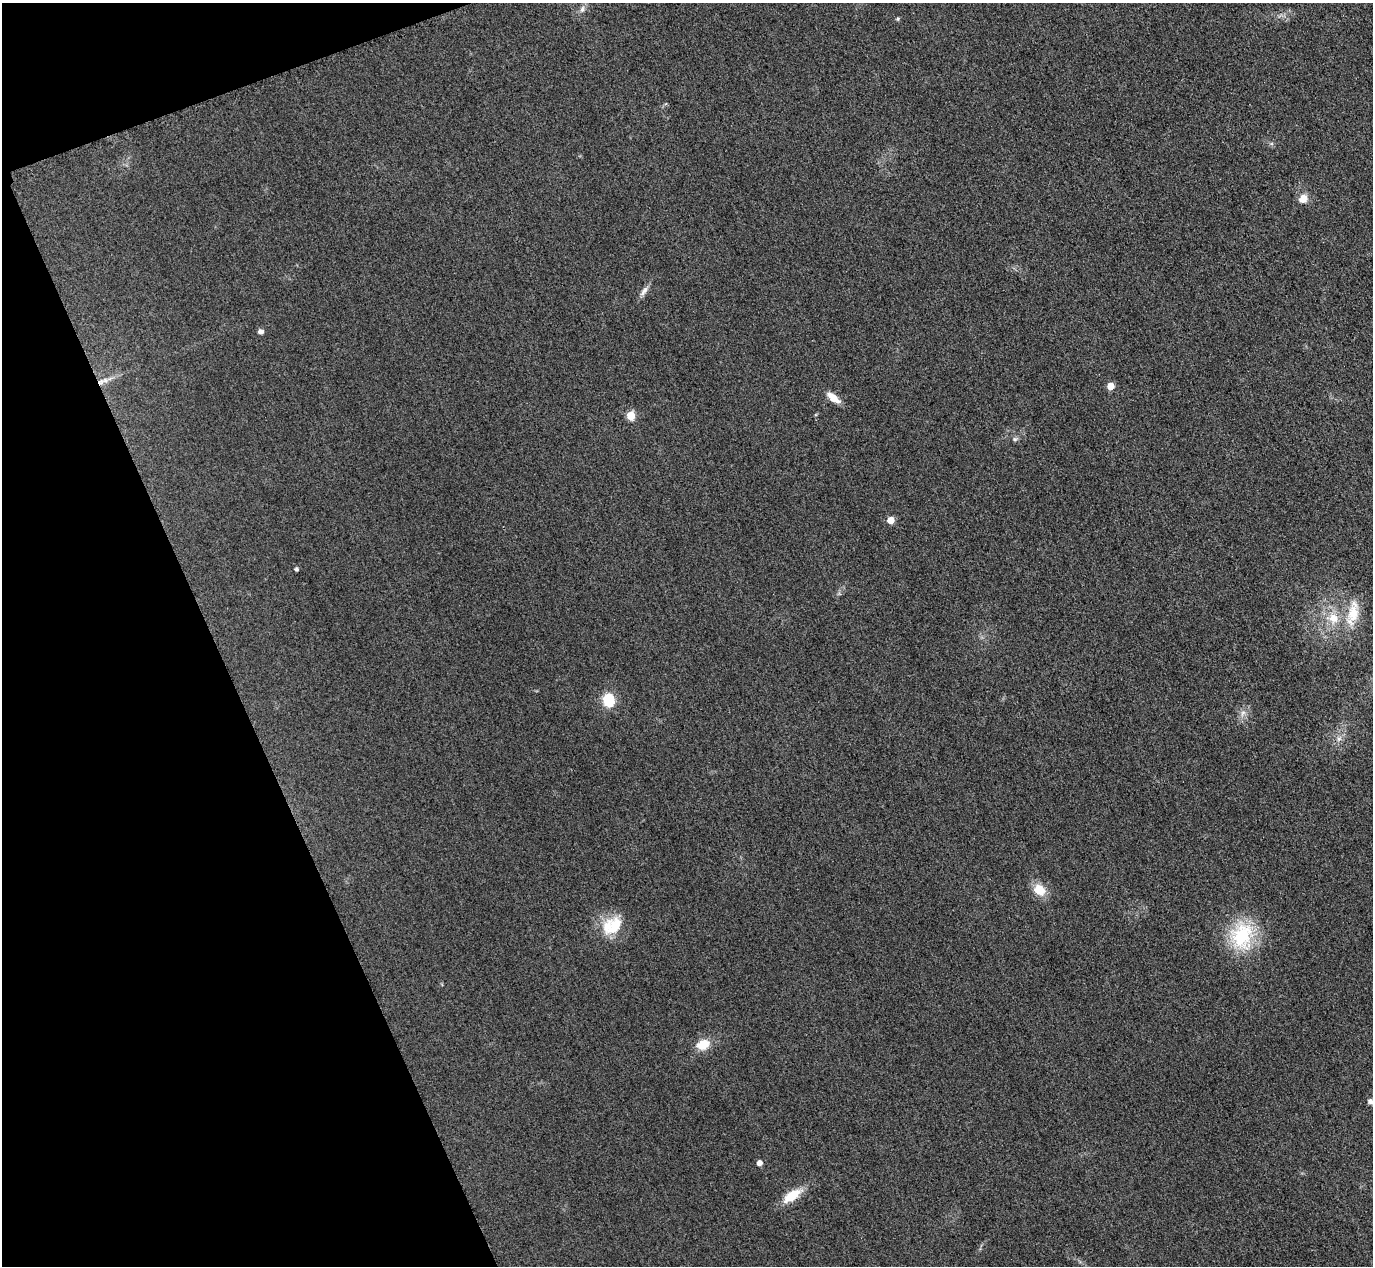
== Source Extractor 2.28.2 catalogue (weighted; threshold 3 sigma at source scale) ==
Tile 5 of 4 x 4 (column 1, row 2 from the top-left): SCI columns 31-1401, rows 2833-4096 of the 5546 x 5533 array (HDU 1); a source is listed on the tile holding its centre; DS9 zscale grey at full resolution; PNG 1375 x 1268 px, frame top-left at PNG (2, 3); no overlay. Shown black and unused: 18% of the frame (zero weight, under 3 of 4 exposures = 3% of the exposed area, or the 3 px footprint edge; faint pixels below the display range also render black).
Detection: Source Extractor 2.28.2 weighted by HDU 2 'WHT'; one run over the whole footprint, this tile lists its part. Background 0.139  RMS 0.019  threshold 0.0852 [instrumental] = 3 sigma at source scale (4.5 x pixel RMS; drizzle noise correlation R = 1.50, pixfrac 1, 0.05/0.05 arcsec/px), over >= 5 px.
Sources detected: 25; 1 inside a brighter listed object's ellipse — not listed separately; the other 24 listed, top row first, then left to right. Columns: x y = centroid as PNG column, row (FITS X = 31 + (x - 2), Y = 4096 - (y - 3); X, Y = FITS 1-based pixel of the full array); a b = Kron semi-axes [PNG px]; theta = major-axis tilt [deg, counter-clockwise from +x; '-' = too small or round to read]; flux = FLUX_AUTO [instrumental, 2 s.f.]
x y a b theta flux
582 9 10 6 79 6.6
898 19 6 4 89 2.1
1303 199 9 8 - 19
644 291 16 6 55 9.7
261 331 6 5 - 6.6
101 382 10 6 58 9.3
1111 386 5 5 - 29
833 397 17 7 -38 21
631 416 5 5 - 74
1015 439 7 5 20 3.9
891 520 5 5 - 32
296 569 4 3 - 3.9
1353 614 37 13 79 48
1333 618 14 13 - 30
609 700 11 10 - 61
1243 713 10 6 56 8.7
1339 739 7 6 - 6.4
1039 890 14 11 -42 33
615 926 30 18 54 50
1242 936 37 29 82 120
703 1044 13 10 23 35
1370 1101 6 6 - 5.8
759 1163 5 4 - 12
792 1196 19 9 34 47
Overlapping masked pixels (flux is a lower limit): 1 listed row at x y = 101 382